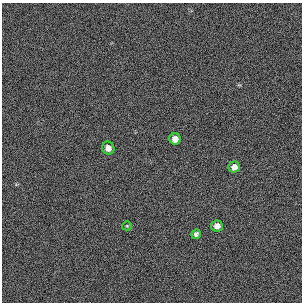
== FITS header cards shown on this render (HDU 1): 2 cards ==
NAXIS1  =                  300 / length of original image axis
NAXIS2  =                  300 / length of original image axis

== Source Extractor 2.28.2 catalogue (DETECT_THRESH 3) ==
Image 300 x 300 px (HDU 1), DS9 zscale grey, 1 PNG px = 1 image px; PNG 304 x 304 px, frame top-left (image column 1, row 300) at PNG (2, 3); each listed source drawn as its Kron ellipse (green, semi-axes under 4 px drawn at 4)
Background 383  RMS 66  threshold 199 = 3 sigma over >= 5 px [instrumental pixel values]
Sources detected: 6; all 6 listed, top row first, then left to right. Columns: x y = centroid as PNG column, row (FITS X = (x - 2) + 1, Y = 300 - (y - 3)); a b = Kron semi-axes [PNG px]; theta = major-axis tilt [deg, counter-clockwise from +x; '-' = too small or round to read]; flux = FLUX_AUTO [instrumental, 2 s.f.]
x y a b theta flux
175 139 6 5 - 34000
108 148 6 6 - 27000
234 167 5 5 - 26000
127 226 5 4 - 4800
217 226 6 5 - 25000
196 234 5 4 - 11000